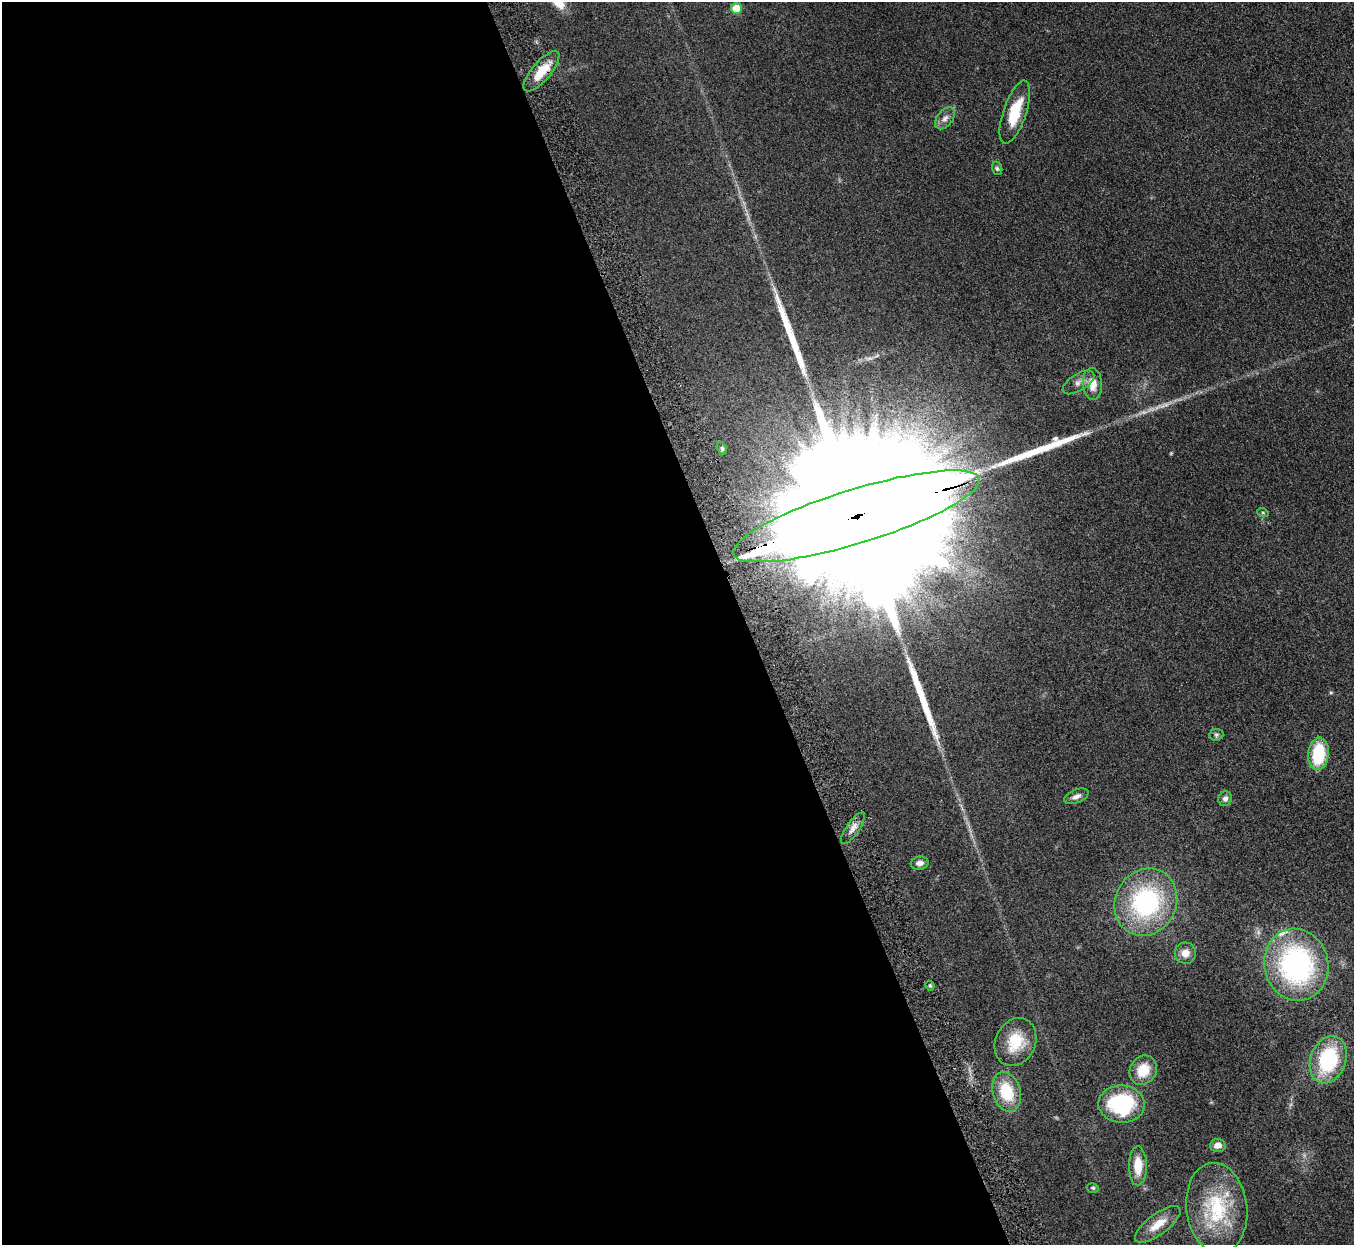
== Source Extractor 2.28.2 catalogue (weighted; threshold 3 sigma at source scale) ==
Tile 9 of 4 x 4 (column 1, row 3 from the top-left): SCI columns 58-1409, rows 1566-2808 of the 5523 x 5490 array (HDU 1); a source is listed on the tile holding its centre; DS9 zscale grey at full resolution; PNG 1356 x 1247 px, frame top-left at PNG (2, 2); each listed source drawn as its Kron ellipse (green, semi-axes under 4 px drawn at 4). Shown black and unused: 55% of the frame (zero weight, under 3 of 5 exposures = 4% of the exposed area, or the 3 px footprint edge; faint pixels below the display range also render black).
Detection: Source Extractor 2.28.2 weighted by HDU 2 'WHT'; one run over the whole footprint, this tile lists its part. Background 0.0774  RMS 0.0073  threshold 0.0329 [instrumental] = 3 sigma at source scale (4.5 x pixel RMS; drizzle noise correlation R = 1.50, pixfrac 1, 0.05/0.05 arcsec/px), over >= 5 px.
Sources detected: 35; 3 long thin detections or spike segments (spike, bleed or trail) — neither listed nor drawn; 2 inside a brighter listed object's ellipse — not listed separately; the other 30 listed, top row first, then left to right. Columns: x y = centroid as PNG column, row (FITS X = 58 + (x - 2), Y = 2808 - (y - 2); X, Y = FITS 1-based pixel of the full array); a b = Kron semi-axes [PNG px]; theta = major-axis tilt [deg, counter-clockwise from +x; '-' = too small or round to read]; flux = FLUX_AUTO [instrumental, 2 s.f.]
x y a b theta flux
736 8 5 5 - 19
541 71 25 9 50 14
1015 112 33 11 71 22
945 118 12 8 52 3.9
997 168 7 5 -72 1.2
1078 382 18 8 32 4.3
1092 384 16 9 -85 8.8
722 449 7 4 -66 0.97
1263 513 6 3 -19 0.8
856 516 129 27 17 150000
1216 735 7 6 - 1.3
1318 754 16 10 83 33
1076 796 13 6 22 3
1225 799 7 6 - 2.4
853 828 18 6 55 4.6
920 863 9 6 11 3.5
1146 902 34 30 62 90
1185 953 10 10 - 5.9
1296 965 36 32 -77 130
930 986 5 4 - 0.88
1015 1042 25 20 65 20
1328 1060 24 17 70 59
1143 1070 15 13 61 14
1007 1092 20 14 -73 25
1122 1104 23 18 -2 55
1218 1145 8 6 3 4.9
1138 1166 19 9 -90 12
1093 1188 6 4 -14 0.98
1217 1208 45 30 -83 50
1158 1224 27 10 37 12
Overlapping masked pixels (flux is a lower limit): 2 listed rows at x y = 541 71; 856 516